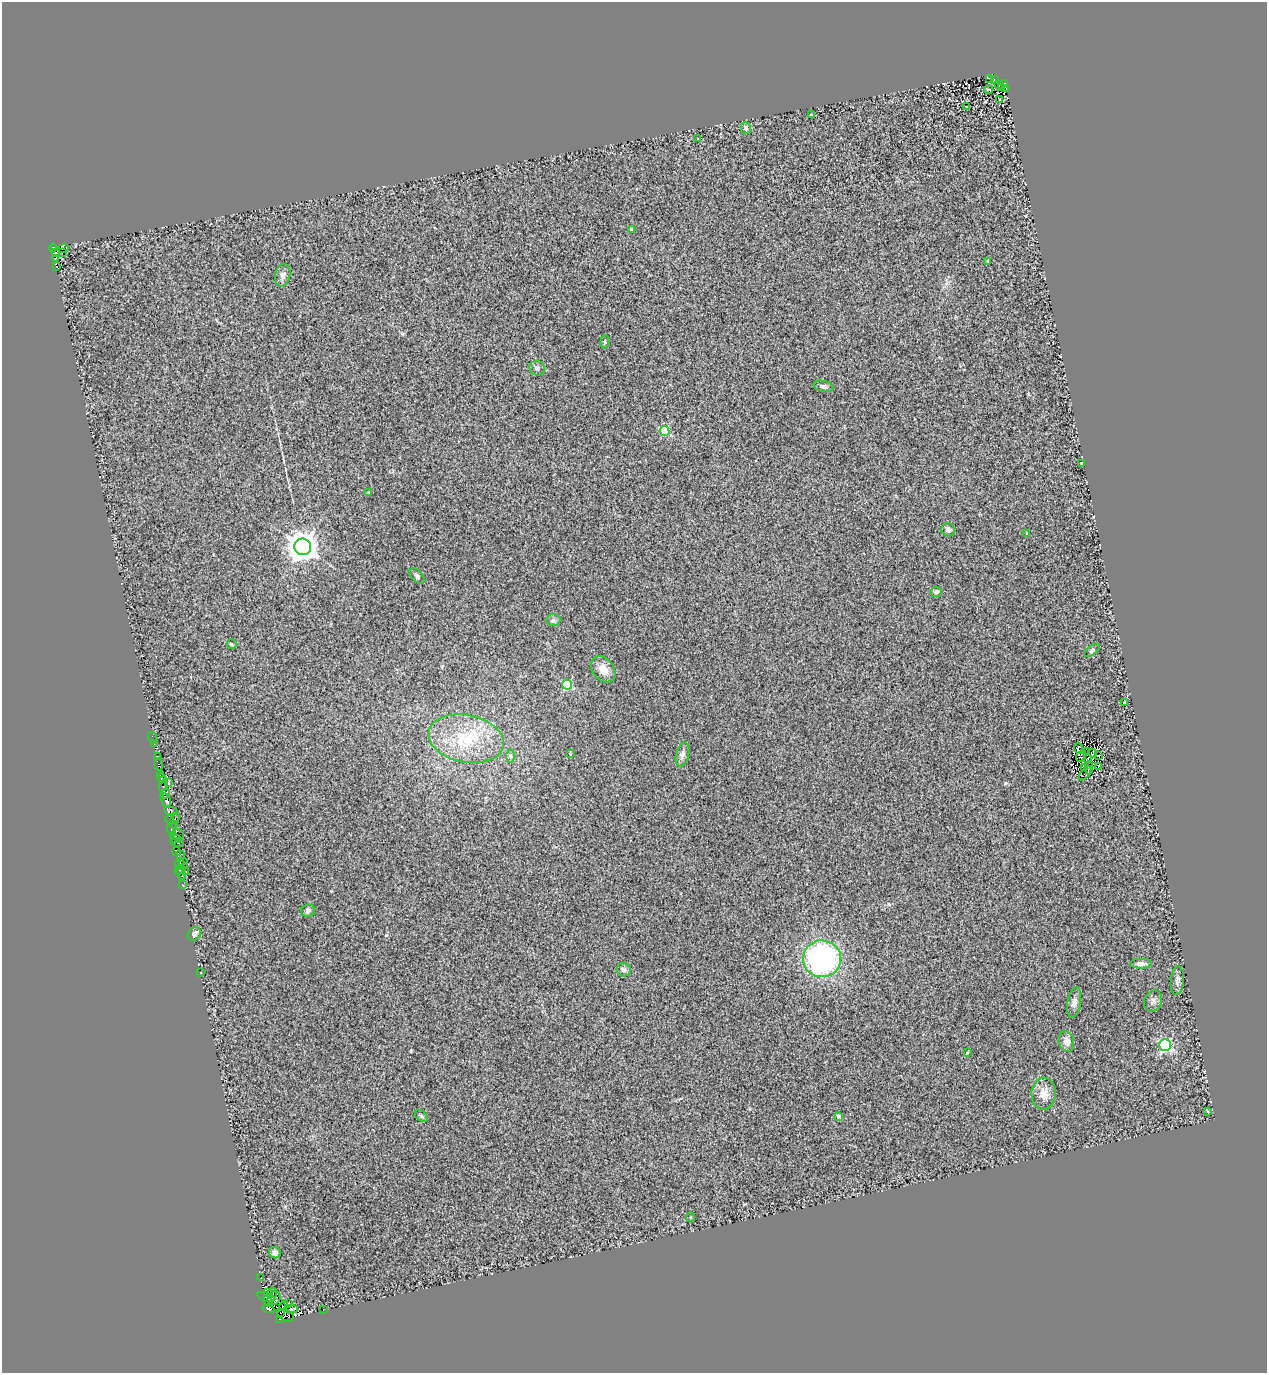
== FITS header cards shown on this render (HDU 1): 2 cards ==
NAXIS1  =                 1265
NAXIS2  =                 1371

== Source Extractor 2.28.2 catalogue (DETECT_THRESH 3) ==
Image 1265 x 1371 px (HDU 1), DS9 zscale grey, 1 PNG px = 1 image px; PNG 1269 x 1375 px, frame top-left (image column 1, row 1371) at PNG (2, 2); each listed source drawn as its Kron ellipse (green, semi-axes under 4 px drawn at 4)
Background 0.673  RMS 0.49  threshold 1.48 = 3 sigma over >= 5 px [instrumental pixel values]
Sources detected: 119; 9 with non-positive FLUX_AUTO (blend fragments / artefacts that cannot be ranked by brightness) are neither listed nor drawn; the other 110 listed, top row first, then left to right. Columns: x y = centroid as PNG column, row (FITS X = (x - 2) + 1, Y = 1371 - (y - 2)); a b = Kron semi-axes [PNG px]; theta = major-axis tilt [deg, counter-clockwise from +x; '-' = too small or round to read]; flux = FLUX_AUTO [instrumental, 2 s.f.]
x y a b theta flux
990 78 3 2 - 50
994 80 3 2 - 69
1004 84 4 3 - 190
999 85 2 2 - 17
1002 87 2 2 - 30
989 89 4 2 - 33
1006 89 3 2 - 72
999 99 3 2 - 33
967 107 3 2 - 19
811 115 4 3 - 160
746 128 6 5 - 72
698 139 3 3 - 140
631 229 3 3 - 49
53 248 4 3 - 910
63 248 5 3 - 300
55 253 3 2 - 68
62 253 3 2 - 250
55 258 4 2 - 250
988 261 4 3 - 43
56 267 3 3 - 50
283 275 11 7 77 150
605 342 6 3 83 42
537 368 8 7 - 88
823 386 10 5 -14 120
664 431 5 4 - 2000
1082 464 3 3 - 170
369 492 3 3 - 60
948 530 7 6 - 110
1027 534 3 3 - 49
303 547 8 8 - 49000
417 576 9 5 -46 81
936 592 5 5 - 79
553 620 7 6 - 88
232 644 5 5 - 39
1092 650 9 4 38 61
603 669 15 10 -52 350
567 685 5 5 - 2200
1124 703 3 3 - 130
153 738 6 2 -73 52
466 739 38 24 -11 1800
154 744 3 2 - 30
1079 748 6 4 -74 51
1086 751 4 3 - 40
1092 753 5 3 - 1.5
570 754 3 3 - 140
682 754 12 6 77 140
1099 755 4 2 - 19
511 756 7 4 89 62
1081 756 6 3 56 11
157 757 3 2 - 190
1087 758 4 2 - 37
158 765 6 3 -77 240
1098 766 2 2 - 38
1085 768 3 2 - 22
1089 768 6 2 87 4.1
1085 773 8 4 50 16
160 774 4 3 - 970
162 778 5 3 - 1700
168 782 3 2 - 47
163 785 5 3 - 930
165 794 5 3 - 1600
166 800 7 4 -76 1900
171 811 7 4 -17 800
175 818 6 3 74 87
170 819 4 3 - 420
174 824 3 2 - 270
171 829 6 4 80 1100
177 835 6 6 - 480
175 839 5 3 - 270
177 843 7 3 -14 490
176 852 4 3 - 820
181 854 3 2 - 82
180 863 5 2 - 32
183 864 6 2 77 47
180 870 5 2 - 94
185 872 2 2 - 71
181 874 6 3 -66 310
182 884 3 2 - 96
308 911 7 6 - 73
194 934 7 6 - 100
822 959 19 18 - 6600
1141 964 10 5 0 120
624 970 7 7 - 110
200 973 3 2 - 47
1177 981 14 6 85 150
1153 1001 10 8 65 130
1074 1003 15 6 81 170
1066 1041 10 7 -76 250
1165 1045 6 6 - 4100
967 1053 4 3 - 32
1044 1093 16 12 89 350
1208 1112 3 3 - 42
421 1116 7 4 -38 55
839 1116 4 4 - 210
690 1217 4 4 - 32
275 1253 6 5 - 140
260 1277 3 2 - 34
267 1293 2 2 - 420
272 1293 5 2 - 460
266 1297 9 3 -20 170
274 1298 7 6 - 1200
268 1301 6 3 -67 340
289 1304 4 3 - 210
283 1306 5 3 - 690
268 1309 6 3 -18 680
291 1309 7 3 -3 0.46
323 1309 2 2 - 25
280 1312 3 2 - 2500
286 1316 9 5 -26 530
279 1319 3 2 - 190
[9 non-positive-flux detections neither listed nor drawn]